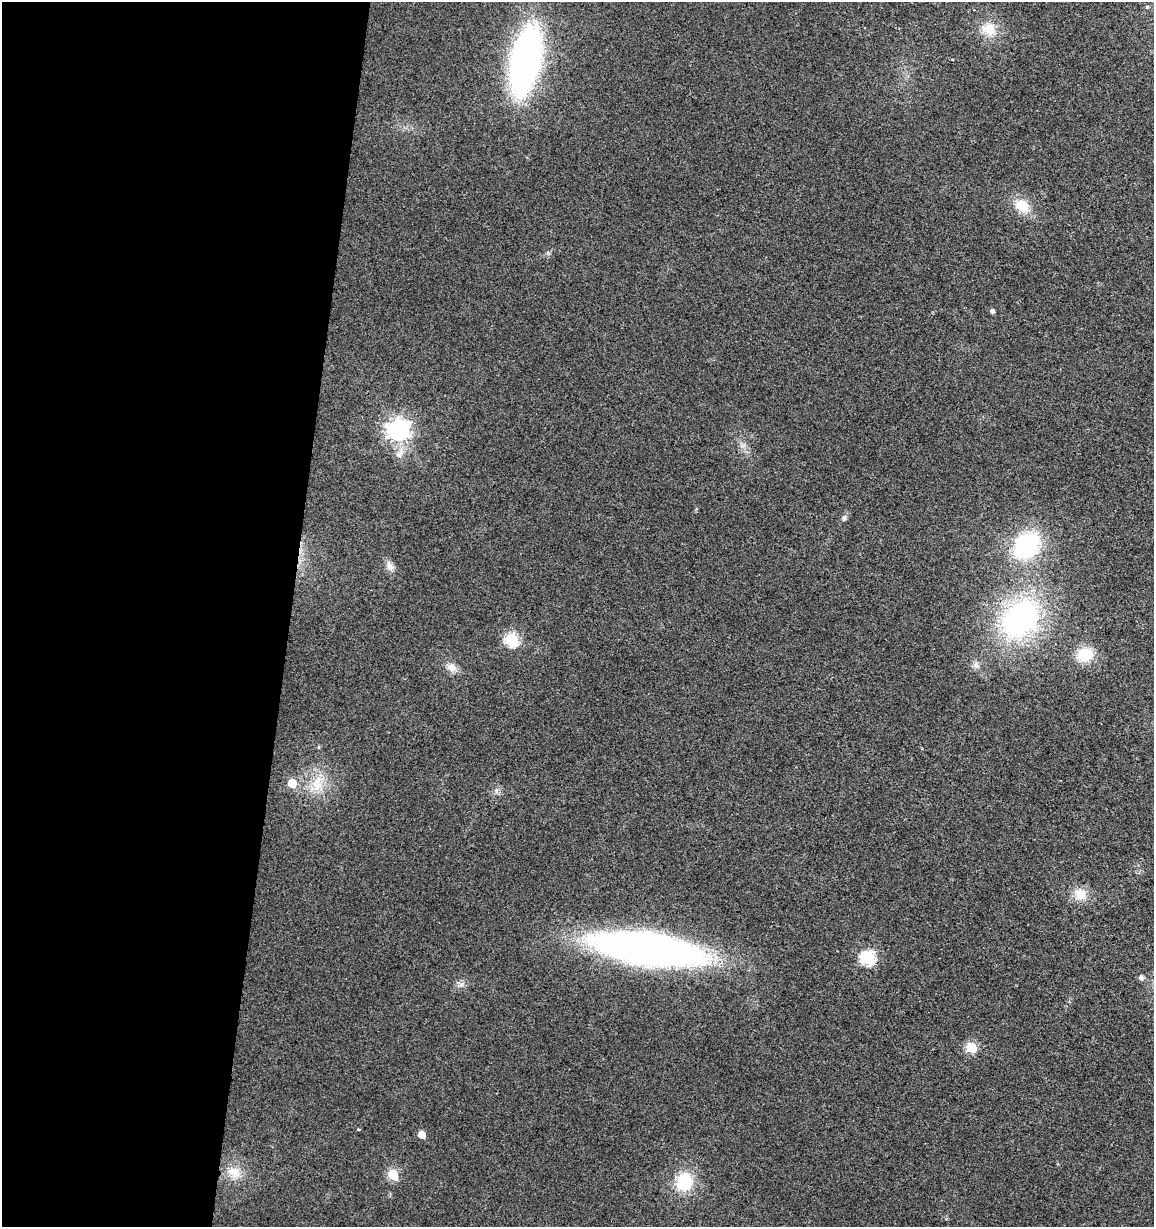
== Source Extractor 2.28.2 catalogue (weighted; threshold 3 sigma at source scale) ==
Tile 5 of 4 x 4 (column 1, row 2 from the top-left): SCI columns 284-1435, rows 2452-3676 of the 5113 x 4909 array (HDU 1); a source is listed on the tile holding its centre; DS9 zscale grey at full resolution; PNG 1156 x 1229 px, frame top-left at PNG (2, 2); no overlay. Shown black and unused: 25% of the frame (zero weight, under 2 of 3 exposures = <1% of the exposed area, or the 3 px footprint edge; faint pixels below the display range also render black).
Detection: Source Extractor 2.28.2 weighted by HDU 2 'WHT'; one run over the whole footprint, this tile lists its part. Background 0.0138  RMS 0.0058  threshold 0.0263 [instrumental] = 3 sigma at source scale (4.5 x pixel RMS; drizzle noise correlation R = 1.50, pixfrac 1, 0.0396/0.0396 arcsec/px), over >= 5 px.
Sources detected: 28; all 28 listed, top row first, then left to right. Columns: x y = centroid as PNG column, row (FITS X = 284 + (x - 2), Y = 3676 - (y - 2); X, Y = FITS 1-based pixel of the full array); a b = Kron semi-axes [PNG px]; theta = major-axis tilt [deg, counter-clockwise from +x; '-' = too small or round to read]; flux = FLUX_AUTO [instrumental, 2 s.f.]
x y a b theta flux
1147 7 4 4 - 1.1
989 29 17 15 -21 12
952 59 3 2 - 0.45
525 60 45 18 78 310
1022 206 19 15 -30 12
992 311 5 4 - 1.7
399 430 8 8 - 340
400 453 17 8 50 4.9
844 518 8 5 71 1.6
1026 545 31 23 47 58
390 566 14 9 -59 3.6
1020 619 43 30 44 120
512 640 6 6 - 70
1085 655 20 17 12 15
452 667 13 10 -28 4.6
319 747 6 3 71 0.59
292 783 6 5 - 16
317 783 26 14 70 13
1080 894 18 16 -63 8.5
648 949 82 25 -7 400
868 958 7 6 - 89
1141 978 7 6 - 1.8
971 1047 6 6 - 36
359 1129 4 3 - 0.95
422 1135 6 5 - 6.8
234 1172 18 15 -24 9.1
393 1175 6 6 - 38
684 1182 22 20 66 23
Unlisted compact peaks at least as high as the median listed source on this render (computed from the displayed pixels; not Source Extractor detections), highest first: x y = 496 790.